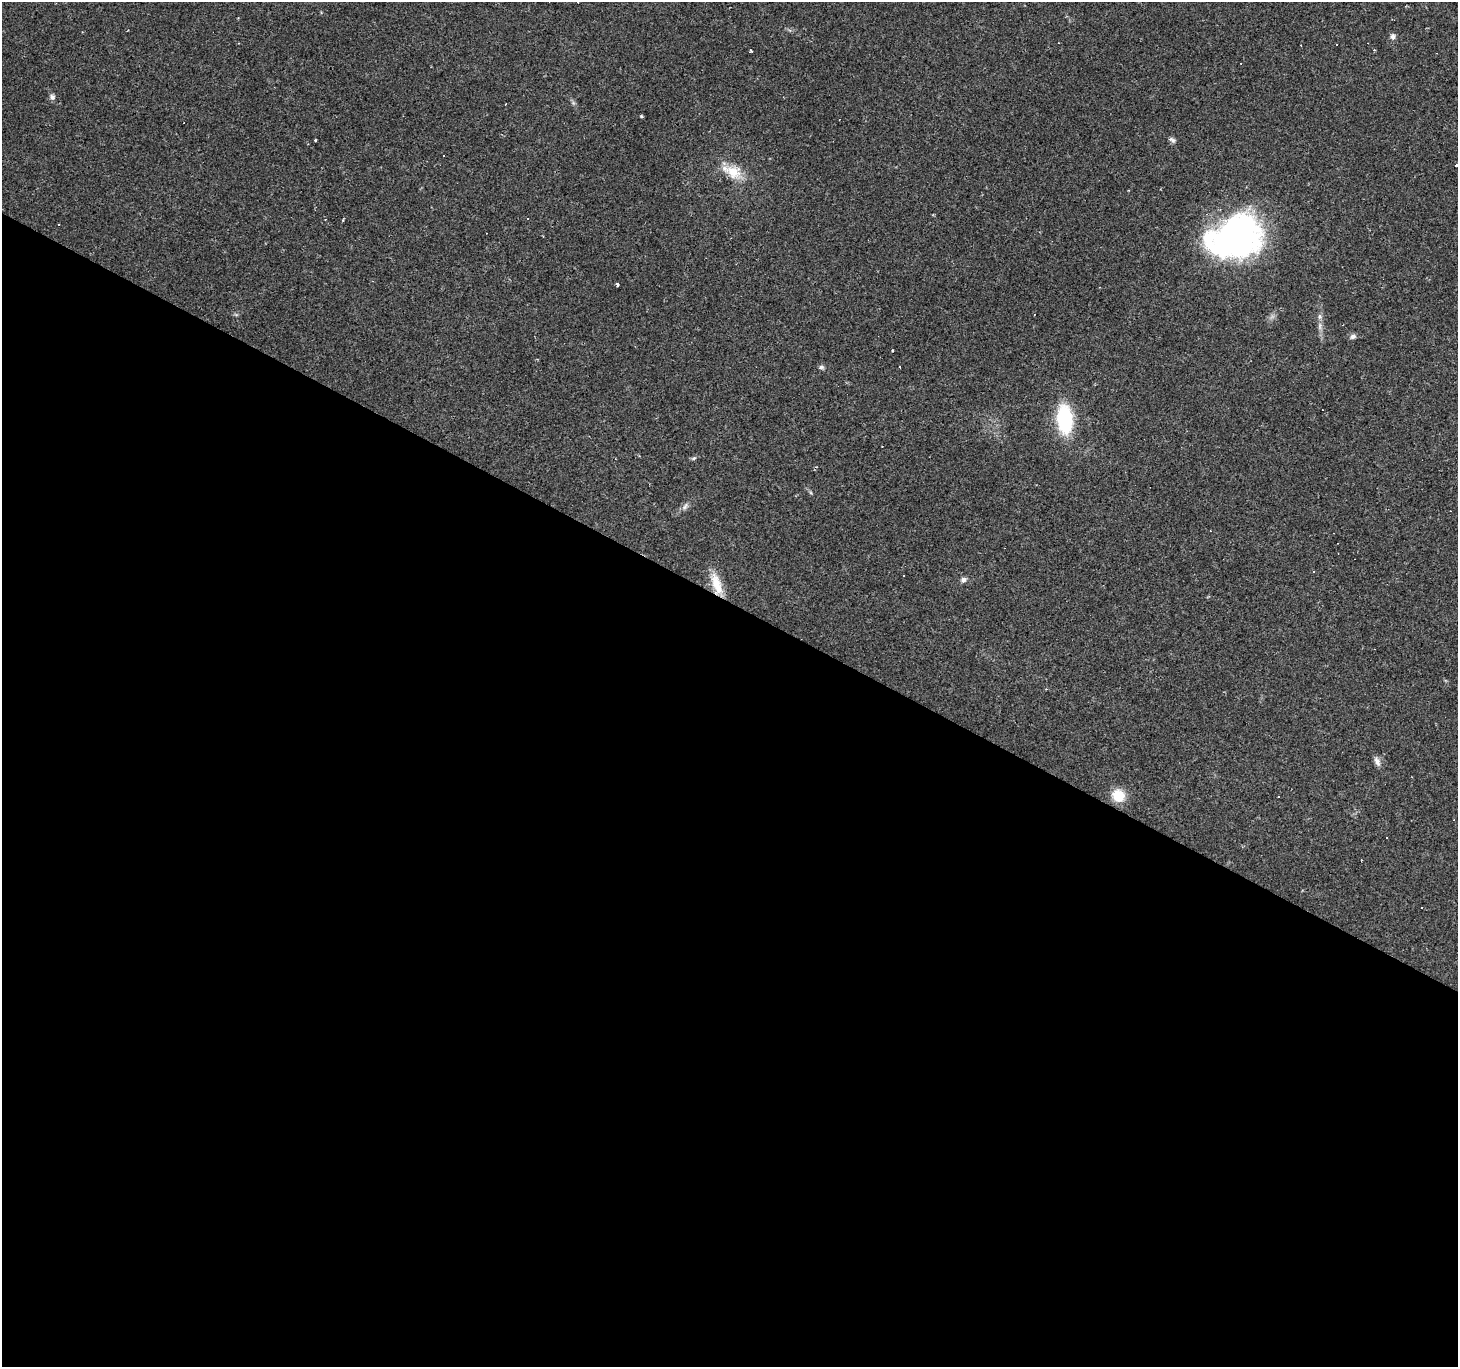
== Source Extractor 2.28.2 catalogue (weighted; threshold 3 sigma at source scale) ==
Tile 14 of 4 x 4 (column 2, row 4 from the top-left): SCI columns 1458-2913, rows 257-1621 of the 5824 x 5906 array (HDU 1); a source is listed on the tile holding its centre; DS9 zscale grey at full resolution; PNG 1460 x 1369 px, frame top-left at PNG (2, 2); no overlay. Shown black and unused: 56% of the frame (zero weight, under 2 of 3 exposures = <1% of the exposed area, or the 3 px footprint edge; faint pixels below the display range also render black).
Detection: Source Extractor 2.28.2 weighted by HDU 2 'WHT'; one run over the whole footprint, this tile lists its part. Background 0.0856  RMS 0.0063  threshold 0.0282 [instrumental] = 3 sigma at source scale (4.5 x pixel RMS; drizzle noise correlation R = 1.50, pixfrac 1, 0.0396/0.0396 arcsec/px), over >= 5 px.
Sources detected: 39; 15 cosmic-ray / hot-pixel residue — not listed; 1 inside a brighter listed object's ellipse — not listed separately; the other 23 listed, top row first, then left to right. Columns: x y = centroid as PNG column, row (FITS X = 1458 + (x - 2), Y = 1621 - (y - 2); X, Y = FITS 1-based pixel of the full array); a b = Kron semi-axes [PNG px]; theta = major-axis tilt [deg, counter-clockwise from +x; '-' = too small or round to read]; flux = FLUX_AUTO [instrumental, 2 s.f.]
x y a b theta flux
1393 36 8 7 - 2
751 50 3 3 - 1.1
52 97 8 7 - 1.9
506 104 3 2 - 0.41
641 116 3 3 - 1.4
1172 140 9 6 -31 1.7
316 141 3 3 - 1.7
1456 165 3 3 - 1.2
733 172 24 17 -30 14
1236 237 52 38 19 210
617 285 4 3 - 1.9
1320 326 12 4 85 2.5
1353 336 8 6 5 2
821 367 7 5 1 1.3
1065 419 23 12 -85 56
694 458 6 4 44 1
685 506 12 6 49 2.4
904 576 3 2 - 0.53
963 580 7 6 - 2.2
717 584 32 10 -71 13
1377 761 14 7 -68 3
1118 795 14 12 -38 14
1422 907 2 2 - 0.51
Overlapping masked pixels (flux is a lower limit): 1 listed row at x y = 717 584
Isophote crosses this tile's border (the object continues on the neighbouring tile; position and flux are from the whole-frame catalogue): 1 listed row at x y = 1456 165